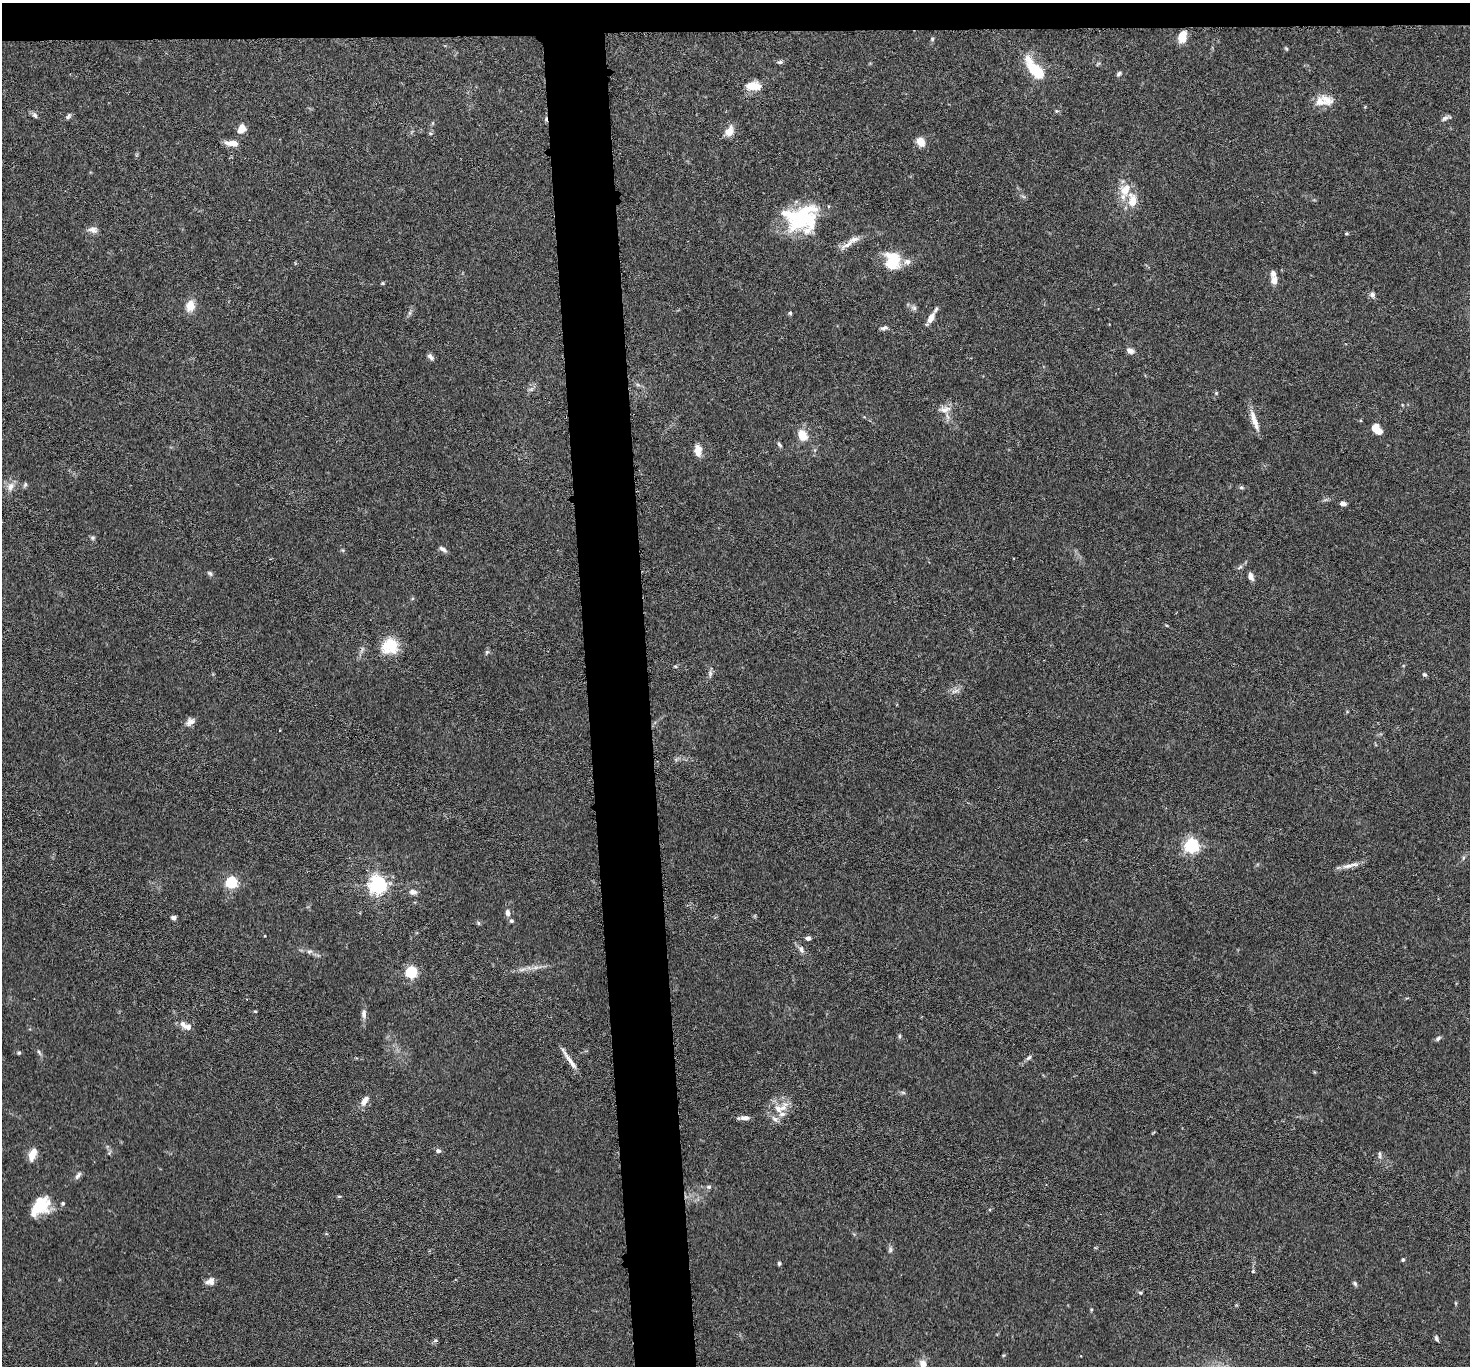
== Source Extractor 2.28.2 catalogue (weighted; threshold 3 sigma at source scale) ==
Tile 2 of 3 x 3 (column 2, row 1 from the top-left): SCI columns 1474-2941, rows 2893-4256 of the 4413 x 4384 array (HDU 1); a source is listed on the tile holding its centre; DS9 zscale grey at full resolution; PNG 1472 x 1368 px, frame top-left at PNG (2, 3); no overlay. Shown black and unused: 6% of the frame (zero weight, under 3 of 6 exposures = <1% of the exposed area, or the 3 px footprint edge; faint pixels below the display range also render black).
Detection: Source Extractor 2.28.2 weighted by HDU 2 'WHT'; one run over the whole footprint, this tile lists its part. Background 0.0435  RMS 0.0023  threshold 0.00929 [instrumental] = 3 sigma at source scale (4.09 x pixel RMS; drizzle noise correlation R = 1.36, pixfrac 0.8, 0.05/0.05 arcsec/px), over >= 5 px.
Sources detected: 113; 3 inside a brighter object's white glare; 1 cosmic-ray / hot-pixel residue — not listed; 11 inside a brighter listed object's ellipse — not listed separately; the other 98 listed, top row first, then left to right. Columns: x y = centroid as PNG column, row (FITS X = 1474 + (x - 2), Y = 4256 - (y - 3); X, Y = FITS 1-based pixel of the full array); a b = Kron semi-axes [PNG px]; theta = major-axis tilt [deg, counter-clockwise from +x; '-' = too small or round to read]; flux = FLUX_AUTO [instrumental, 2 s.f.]
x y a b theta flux
1182 37 13 8 78 2.8
932 39 5 5 - 0.29
1286 48 6 3 -20 0.23
780 62 7 5 2 0.42
1034 69 25 10 -59 8.1
1119 74 7 5 47 0.45
753 86 19 10 -1 3.1
1327 100 20 12 -34 2.6
35 115 8 6 -50 0.58
68 116 9 5 48 0.46
1445 118 12 5 20 0.65
241 129 10 8 63 2
729 131 13 9 62 2
921 142 10 8 -54 2.1
232 143 14 6 -7 2.3
1125 190 20 14 68 3.7
803 219 39 31 14 15
93 230 13 8 -9 1.1
1346 234 6 3 -8 0.23
848 244 19 6 31 1.7
893 261 20 18 -58 6.7
1274 281 10 7 -87 1.3
383 283 6 3 72 0.21
1372 295 7 7 - 0.71
190 306 16 12 81 2.3
914 308 7 6 - 0.54
790 313 4 4 - 0.4
931 318 13 7 61 1.9
884 328 10 5 18 0.56
1130 351 9 6 -24 1
430 357 9 5 -50 0.73
1216 393 5 4 - 0.21
945 409 17 8 7 1.6
1254 420 28 6 -71 2.2
1377 429 10 6 -46 4.1
802 435 11 8 -62 3.7
779 445 8 4 -49 0.41
698 450 13 8 -87 2
25 484 7 5 64 0.41
10 487 12 9 64 1.5
1241 487 6 5 - 0.39
1343 504 6 5 - 0.89
92 538 7 5 0 0.39
443 549 11 5 -31 0.68
210 573 8 5 -45 0.44
1251 576 8 5 -65 1.1
390 646 20 19 - 5.6
487 652 6 4 44 0.33
675 666 5 3 - 0.22
710 674 9 5 90 0.58
1424 674 6 5 - 0.38
955 691 14 4 16 0.75
190 722 12 8 32 1.1
1191 846 6 6 - 54
1348 866 20 6 14 1.5
231 882 5 5 - 26
378 884 6 6 - 97
413 892 10 7 -2 0.94
508 913 9 6 -76 0.88
173 918 5 5 - 0.68
511 921 5 5 - 0.41
478 923 6 4 -88 0.3
808 938 6 5 - 0.66
801 950 10 6 -69 0.82
309 951 8 5 18 0.47
536 967 7 4 18 0.62
522 969 12 4 15 0.75
411 972 5 5 - 28
255 1011 4 3 - 0.2
364 1014 12 6 -89 0.86
188 1027 11 7 -2 1.1
900 1036 6 4 90 0.3
1438 1038 8 5 35 0.49
39 1052 8 4 -54 0.42
19 1053 5 4 - 0.25
1029 1058 9 5 44 0.51
569 1059 32 4 -56 1.8
365 1100 13 6 55 1.7
783 1108 22 9 59 2.5
744 1118 12 5 3 1.1
438 1151 7 6 - 0.51
32 1155 14 7 67 2.4
1380 1155 11 4 -90 0.46
78 1176 12 5 52 0.65
709 1187 7 5 -12 0.45
339 1196 6 3 -1 0.24
63 1203 5 4 - 0.3
40 1206 26 16 47 6.5
890 1250 8 5 74 0.5
1403 1260 5 4 - 0.32
779 1263 5 4 - 0.3
1253 1271 5 4 - 0.24
210 1281 10 8 17 1.4
1355 1284 7 5 -58 0.42
1140 1293 6 4 -3 0.3
1436 1339 8 4 -64 0.43
435 1340 6 5 - 0.36
923 1364 8 7 - 1.6
Isophote crosses this tile's border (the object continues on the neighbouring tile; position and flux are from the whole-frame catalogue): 1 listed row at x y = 923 1364